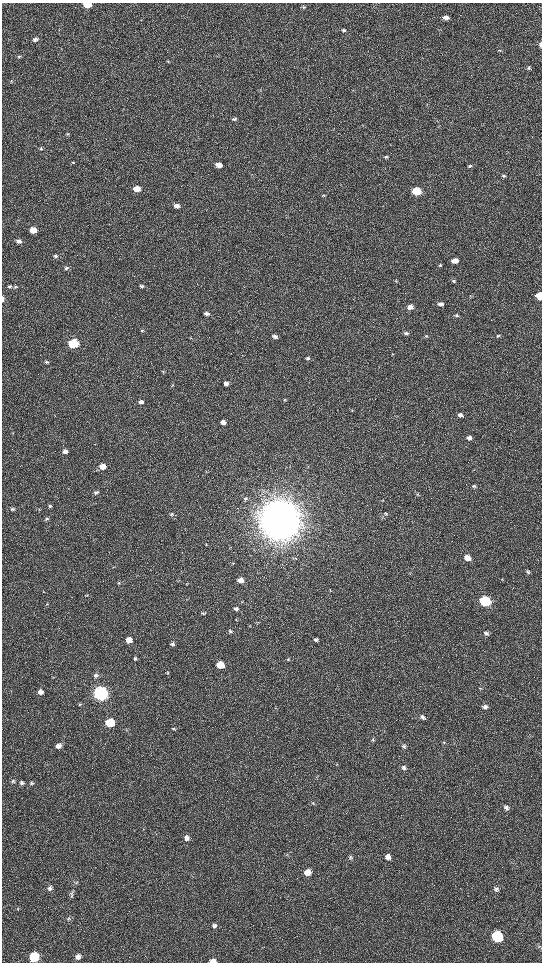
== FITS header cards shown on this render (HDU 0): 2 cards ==
NAXIS1  =                 1080 / length of data axis 1
NAXIS2  =                 1920 / length of data axis 2

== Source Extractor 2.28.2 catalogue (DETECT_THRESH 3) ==
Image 1080 x 1920 px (HDU 0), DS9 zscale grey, zoomed out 1/2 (1 PNG px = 2 x 2 image px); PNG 544 x 964 px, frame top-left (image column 1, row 1919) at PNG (2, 3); no overlay
Background 517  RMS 35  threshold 106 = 3 sigma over >= 5 px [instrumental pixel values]
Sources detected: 140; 2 cannot appear on this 1/2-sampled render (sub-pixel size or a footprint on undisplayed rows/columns) and are not listed; the other 138 listed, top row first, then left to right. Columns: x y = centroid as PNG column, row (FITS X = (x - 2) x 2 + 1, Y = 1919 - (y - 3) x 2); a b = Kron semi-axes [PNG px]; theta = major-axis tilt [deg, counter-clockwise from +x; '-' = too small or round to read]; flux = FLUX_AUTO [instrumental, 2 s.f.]
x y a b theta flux
87 4 5 4 - 2.0e+05
304 7 5 4 - 1.0e+04
446 18 6 4 -1 2.8e+04
343 30 5 4 - 1.3e+04
35 40 6 5 - 1.9e+04
541 44 5 3 - 2.5e+04
500 50 4 3 - 6.0e+03
19 56 5 4 - 1.0e+04
168 61 4 3 - 7.2e+03
529 68 5 5 - 1.2e+04
11 81 4 3 - 6.6e+03
234 119 5 4 - 1.4e+04
67 134 4 3 - 7.0e+03
41 148 4 4 - 1.1e+04
386 157 5 4 - 1.1e+04
73 162 4 4 - 7.6e+03
219 165 5 4 - 6.9e+04
470 166 5 4 - 1.2e+04
504 176 5 4 - 1.2e+04
137 189 5 4 - 1.1e+05
417 191 5 4 - 3.9e+05
323 195 5 3 - 7.2e+03
177 206 5 4 - 3.6e+04
33 230 5 4 - 1.4e+05
18 241 5 4 - 2.9e+04
55 256 5 4 - 1.5e+04
455 261 5 4 - 6.1e+04
440 265 5 4 - 8.9e+03
66 268 5 4 - 1.2e+04
453 281 5 4 - 9.9e+03
9 286 5 4 - 1.6e+04
141 286 4 4 - 1.3e+04
15 287 5 4 - 9.2e+03
540 296 4 4 - 2.6e+05
3 299 5 2 - 2.3e+04
441 304 6 4 -6 2.5e+04
410 307 6 5 - 4.6e+04
207 313 5 4 - 2.7e+04
457 315 5 4 - 1.2e+04
398 318 2 1 - 4.8e+03
142 330 4 3 - 9.3e+03
406 333 5 4 - 1.3e+04
275 336 5 4 - 2.5e+04
426 336 5 4 - 9.7e+03
498 336 5 4 - 9.4e+03
190 337 3 3 - 4.6e+03
73 343 5 4 - 8.6e+05
393 354 3 3 - 4.5e+03
308 358 5 4 - 1.4e+04
46 362 5 3 - 1.1e+04
163 371 4 3 - 6.8e+03
226 383 4 4 - 3.7e+04
171 386 4 3 - 5.1e+03
285 400 4 3 - 6.5e+03
141 402 5 4 - 2.8e+04
352 410 3 2 - 3.7e+03
460 415 5 4 - 2.6e+04
223 422 4 4 - 5.0e+04
469 438 5 4 - 3.2e+04
65 451 5 4 - 3.7e+04
103 466 5 4 - 1.2e+05
474 486 5 4 - 1.1e+04
96 492 5 4 - 1.5e+04
418 494 4 2 - 4.6e+03
245 498 5 4 - 8.8e+03
382 500 3 3 - 4.9e+03
50 506 4 4 - 1.2e+04
12 509 5 4 - 1.3e+04
171 514 5 4 - 1.0e+04
386 514 4 4 - 6.9e+03
382 517 4 3 - 5.3e+03
47 519 5 4 - 1.4e+04
280 520 15 13 -10 2.4e+07
206 544 4 3 - 7.3e+03
295 558 4 3 - 6.9e+03
467 558 6 5 - 7.1e+04
233 563 4 3 - 5.7e+03
113 567 4 3 - 6.4e+03
528 572 5 4 - 1.1e+04
178 580 5 3 - 6.7e+03
241 580 5 4 - 6.3e+04
119 583 4 4 - 8.9e+03
330 590 4 2 - 5.0e+03
87 595 3 2 - 4.0e+03
242 601 3 3 - 4.3e+03
485 601 6 5 - 9.9e+05
47 604 5 3 - 6.6e+03
236 609 5 4 - 1.9e+04
203 613 4 4 - 1.2e+04
236 620 4 2 - 3.5e+03
257 622 3 2 - 4.0e+03
250 626 3 2 - 3.4e+03
230 631 5 5 - 1.4e+04
486 633 6 4 -24 2.2e+04
129 640 5 4 - 8.0e+04
316 640 5 4 - 1.5e+04
172 644 5 5 - 1.7e+04
135 658 4 4 - 1.1e+04
288 659 4 4 - 7.6e+03
220 665 5 4 - 2.1e+05
167 673 4 3 - 6.7e+03
96 676 6 5 - 1.9e+04
481 688 4 3 - 6.8e+03
11 691 3 2 - 3.3e+03
40 692 5 4 - 3.3e+04
101 693 6 5 - 3.9e+06
80 704 4 3 - 6.5e+03
485 707 6 6 - 2.2e+04
423 717 6 5 - 2.4e+04
110 723 5 5 - 4.2e+05
174 729 4 4 - 8.2e+03
373 740 4 3 - 6.1e+03
444 742 4 4 - 7.8e+03
58 746 5 5 - 3.7e+04
404 746 5 5 - 1.6e+04
404 767 6 5 - 2.1e+04
13 781 5 5 - 1.4e+04
22 783 5 5 - 2.0e+04
32 783 5 4 - 1.2e+04
313 803 5 3 - 8.1e+03
507 808 6 5 - 2.0e+04
186 838 6 5 - 3.1e+04
350 857 5 4 - 1.4e+04
388 857 6 5 - 3.3e+04
307 872 7 6 - 6.2e+04
76 882 5 5 - 1.2e+04
50 888 6 5 - 2.2e+04
496 889 6 5 - 1.8e+04
73 892 5 4 - 1.1e+04
71 896 5 4 - 1.2e+04
18 909 4 3 - 5.6e+03
69 919 6 5 - 1.2e+04
214 925 6 6 - 2.1e+04
497 937 7 6 - 6.6e+05
539 946 5 4 - 1.2e+04
34 957 6 5 - 4.1e+05
78 957 6 5 - 2.8e+04
213 961 6 4 1 4.3e+04
At the frame edge (FLAGS 8, measured only in part): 5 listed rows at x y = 87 4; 541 44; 540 296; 3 299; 213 961
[2 sub-pixel or undisplayed-footprint detections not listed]